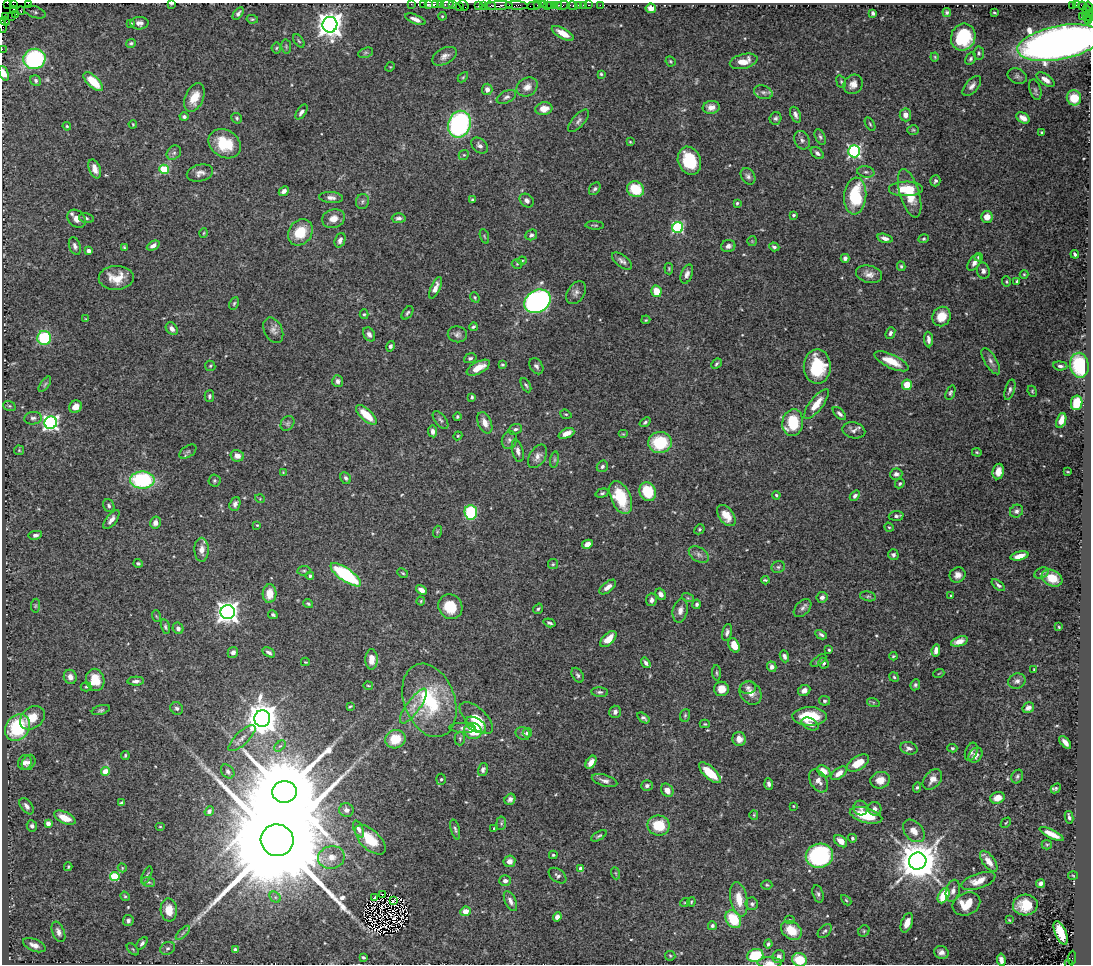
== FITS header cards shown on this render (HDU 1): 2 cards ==
NAXIS1  =                 1089
NAXIS2  =                  962

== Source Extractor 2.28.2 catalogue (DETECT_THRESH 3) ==
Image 1089 x 962 px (HDU 1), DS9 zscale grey, 1 PNG px = 1 image px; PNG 1093 x 966 px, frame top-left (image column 1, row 962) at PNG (2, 3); each listed source drawn as its Kron ellipse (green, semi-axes under 4 px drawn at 4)
Background 2.72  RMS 0.039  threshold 0.117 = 3 sigma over >= 5 px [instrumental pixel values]
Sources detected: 520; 2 with non-positive FLUX_AUTO (blend fragments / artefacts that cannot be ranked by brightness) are neither listed nor drawn; of the other 518, the 500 brightest by FLUX_AUTO listed and drawn (18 fainter detections omitted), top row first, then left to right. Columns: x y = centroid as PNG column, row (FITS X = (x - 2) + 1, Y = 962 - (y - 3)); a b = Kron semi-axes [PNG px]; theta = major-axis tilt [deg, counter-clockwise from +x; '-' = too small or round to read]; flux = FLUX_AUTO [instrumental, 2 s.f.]
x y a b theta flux
7 3 2 2 - 34
29 3 4 2 - 290
171 3 3 2 - 7.3
411 4 2 2 - 87
423 4 2 2 - 140
429 4 3 3 - 120
436 4 3 2 - 210
440 4 3 2 - 280
447 4 6 3 5 590
13 5 4 2 - 66
452 5 4 3 - 240
463 5 6 3 -55 270
483 5 3 2 - 230
517 5 11 3 -3 860
537 5 3 2 - 240
543 5 2 2 - 120
551 5 4 2 - 530
554 5 3 2 - 220
559 5 3 2 - 270
563 5 6 3 9 460
579 5 3 3 - 320
583 5 2 2 - 60
589 5 3 2 - 260
600 5 2 2 - 47
1072 5 3 2 - 1100
1076 5 3 2 - 53
459 6 2 2 - 120
478 6 3 2 - 250
490 6 6 3 -3 460
499 6 14 3 3 2600
534 6 6 3 4 540
547 6 2 2 - 370
572 6 5 3 - 280
1082 6 4 3 - 170
1088 6 4 2 - 280
651 8 5 4 - 20
14 10 4 3 - 97
21 11 4 3 - 140
1088 11 6 4 -60 400
35 12 11 5 -19 7.9
947 12 4 4 - 4.7
238 13 7 4 51 5.9
873 13 4 3 - 6.1
994 13 3 2 - 2.6
15 15 3 2 - 98
11 16 2 2 - 73
442 16 4 4 - 2.6
1082 16 2 2 - 77
1086 16 4 3 - 310
6 17 3 2 - 190
1090 17 4 2 - 320
252 19 6 4 -11 3.4
415 19 11 4 -22 14
5 21 5 3 - 290
1088 21 4 3 - 230
131 23 4 3 - 2.4
139 23 9 6 2 12
330 25 7 7 - 2900
2 26 7 2 -82 330
563 33 12 5 -29 31
963 37 14 12 70 160
299 41 7 4 -54 3.6
131 43 5 4 - 4.1
1060 43 43 17 11 3200
286 46 7 5 -80 4.5
276 48 5 5 - 3.7
2 49 2 2 - 96
366 53 8 5 19 4.8
979 53 7 5 84 5.4
444 56 13 8 28 15
935 57 4 4 - 3
34 59 11 10 - 320
971 59 6 5 - 5.6
670 61 5 4 - 3.2
744 61 14 7 14 33
390 67 5 4 - 2.3
4 73 7 4 -67 16
601 74 4 4 - 3.6
1017 76 10 7 -24 8
463 77 6 3 45 3.1
36 80 6 5 - 5.3
1045 80 10 5 -35 18
93 82 12 5 -44 57
841 82 6 4 -69 4.1
853 84 10 9 - 20
972 86 12 6 49 13
527 87 11 9 32 21
487 89 6 5 - 15
1035 90 10 5 -74 7
763 92 9 6 -18 9.6
506 97 10 6 26 8.7
194 98 15 9 67 40
1074 98 7 7 - 57
711 107 8 6 7 19
544 109 8 6 11 33
301 112 8 4 54 8.4
795 115 8 5 -68 8.8
905 115 6 5 - 21
184 117 4 4 - 7.2
237 118 6 5 - 4.1
776 118 6 6 - 6.3
1023 118 7 5 -30 16
579 121 14 6 49 11
133 124 4 3 - 2.2
459 124 13 11 69 430
870 124 7 3 -58 3.4
67 126 4 3 - 2.9
913 130 6 4 -2 3.7
1042 133 3 3 - 4.4
820 137 8 4 -64 5.8
802 140 10 7 -62 10
630 142 4 3 - 2.7
225 144 17 13 -32 84
480 146 9 6 -41 11
854 151 6 6 - 450
174 153 8 6 43 7.5
817 153 7 5 -39 8.4
464 155 5 4 - 3.5
689 161 14 11 -69 110
95 169 10 5 -69 17
164 169 5 4 - 120
866 172 8 5 -9 7.6
200 173 13 8 14 15
748 176 9 6 -55 9.1
935 181 5 5 - 6.9
595 189 7 5 52 6
636 189 8 7 - 87
906 189 17 7 1 78
284 191 5 4 - 9.6
910 193 25 9 -73 77
855 196 18 11 84 150
331 198 12 5 -4 12
472 200 3 3 - 3.3
527 200 8 6 -41 9.5
362 201 7 6 - 6.9
737 203 3 3 - 3.5
793 215 4 4 - 5.3
987 217 6 6 - 23
86 218 7 5 -14 5.6
399 218 7 5 2 7.6
77 219 10 8 -41 22
333 219 12 9 17 24
595 225 9 3 -3 3.6
678 228 5 5 - 310
300 232 14 11 52 67
204 233 4 3 - 2.2
531 235 6 5 - 6.2
484 236 8 3 -71 3.6
885 238 8 4 -15 12
924 239 5 4 - 3.5
340 240 7 5 69 9.9
752 241 5 5 - 3.5
75 246 9 5 -71 9.2
153 246 7 4 27 12
728 246 7 6 - 9.4
124 247 4 3 - 3
774 247 5 4 - 5.4
89 251 4 4 - 12
1075 254 4 3 - 5
979 257 4 4 - 6.8
845 258 4 4 - 8.4
522 261 4 4 - 2.9
622 261 12 5 -37 11
974 263 9 5 54 12
517 264 5 5 - 4
901 266 5 4 - 4.2
669 269 6 3 -85 3.1
983 271 8 6 -78 9.2
687 274 10 5 70 12
869 274 13 8 -14 19
1024 274 4 4 - 3
116 278 17 12 2 48
1017 281 4 3 - 3.3
1006 282 5 4 - 2.9
435 288 12 4 66 17
656 291 6 5 - 46
576 293 12 8 57 12
475 297 5 4 - 3.3
537 301 14 11 31 800
234 303 7 4 63 4.1
407 313 8 4 55 5.1
364 314 5 4 - 3.7
942 317 10 9 - 41
86 319 4 4 - 2.4
646 320 4 3 - 2.8
473 327 4 3 - 4.4
172 329 7 5 -50 13
273 330 13 9 -64 13
890 333 6 4 68 6.7
369 334 7 5 -59 10
457 334 9 8 - 9.5
44 338 7 7 - 190
928 339 8 4 -85 11
390 346 5 4 - 7.6
470 358 6 4 18 5.7
892 361 18 6 -25 53
991 361 15 6 -59 13
502 364 4 4 - 3.5
716 364 6 4 41 4.6
1079 365 12 9 -82 180
210 366 5 5 - 3.7
536 366 9 6 -55 8.8
1060 366 7 4 -5 7
817 367 17 13 -90 130
478 368 13 6 28 35
338 381 6 5 - 8
45 384 9 4 55 5
526 385 8 4 -61 4.5
907 385 5 5 - 55
1010 390 10 5 72 7.2
1032 391 6 4 -66 3.2
950 393 8 4 69 5.2
209 396 6 5 - 5.8
472 397 4 3 - 4.3
1077 403 7 5 80 77
816 404 18 6 52 36
9 406 6 5 - 4.8
75 407 7 6 - 25
839 413 8 4 -45 7.9
566 414 6 4 -19 3.5
366 415 13 5 -42 59
457 417 4 4 - 3.6
33 418 9 6 6 8.3
441 420 11 5 -52 7.2
1061 420 8 4 70 30
645 422 6 4 37 4.8
51 423 6 6 - 780
287 423 8 6 53 6.2
485 423 11 6 -66 21
793 423 13 10 80 100
515 429 7 5 18 7.1
854 430 11 8 -14 11
433 431 6 4 -82 11
566 433 8 4 24 21
623 434 5 4 - 2.9
458 436 4 4 - 2.6
509 440 9 7 66 8.4
660 442 12 10 6 120
19 450 5 5 - 3.4
518 451 11 5 -76 11
188 452 10 5 33 6.3
977 452 5 3 - 3.1
237 456 6 5 - 17
537 456 13 8 59 15
555 460 8 4 81 4.6
602 466 6 5 - 6.4
998 472 8 5 80 20
1068 472 4 2 - 2.2
283 473 4 3 - 2.5
896 474 6 5 - 9.4
346 478 6 5 - 6.7
142 480 12 8 -1 250
214 481 6 6 - 4.7
900 483 5 4 - 4.4
648 492 10 8 -63 100
602 493 7 4 15 4.4
776 495 4 3 - 3.5
855 496 6 4 51 7.1
621 498 18 9 -67 110
260 499 5 3 - 2.3
235 504 7 5 69 11
109 506 7 5 -64 6.7
1016 511 7 6 - 6.6
471 512 7 6 - 220
726 515 12 7 -54 39
896 516 7 5 4 6.5
111 520 11 5 52 14
155 523 6 5 - 15
257 525 3 3 - 2.6
889 527 5 4 - 3
699 529 5 4 - 4
437 532 6 4 73 3.3
35 535 7 4 10 8.5
587 544 5 4 - 19
202 550 12 7 -88 21
699 555 11 7 -33 11
893 555 5 5 - 6.5
1019 556 9 4 14 22
138 563 4 3 - 4.5
553 564 5 5 - 3.8
778 567 7 5 25 5.1
304 571 6 4 7 4.2
403 573 6 3 -28 3.1
1041 573 8 5 26 5.6
346 575 18 6 -35 260
958 575 8 7 - 14
310 576 4 3 - 5.4
1052 578 11 7 -28 45
765 580 4 2 - 3.3
998 585 8 4 -39 6.3
608 587 10 5 38 17
421 590 6 4 -33 15
270 594 9 7 86 38
661 594 6 4 -56 10
868 596 8 4 -12 5.2
951 596 4 4 - 3.1
822 597 5 5 - 12
688 598 6 4 -17 3.2
651 600 6 5 - 8.6
421 601 4 4 - 2.9
308 604 5 3 - 4
697 604 5 4 - 5.7
35 606 7 4 84 3.7
450 607 13 11 -53 72
802 608 11 6 46 9.8
538 609 5 4 - 4.6
680 610 12 7 78 15
228 612 7 7 - 1900
273 615 5 3 - 4.4
156 616 6 3 -71 2.7
549 623 6 3 -18 5.4
165 627 7 4 -75 5
1059 627 3 2 - 2.2
178 628 6 5 - 9.3
727 632 9 4 75 8.8
821 635 6 4 -28 6.1
608 639 10 5 44 33
959 641 8 4 19 19
734 645 7 5 -65 33
829 650 3 3 - 3.5
936 650 6 4 84 16
233 652 6 5 - 10
269 652 7 4 -28 7.8
784 656 6 4 -68 7.9
893 656 4 3 - 3.1
371 659 10 6 90 31
818 661 9 4 34 4.7
305 662 4 3 - 2.2
646 663 5 3 - 8
823 663 5 5 - 5.6
772 667 5 4 - 9.4
1034 669 3 2 - 2.3
717 673 7 3 -85 3.5
939 673 5 3 - 2.3
578 675 8 5 -58 6
70 677 7 6 - 15
894 677 5 4 - 3.7
95 680 11 9 -79 66
136 681 8 4 2 9.2
1017 681 9 7 19 10
915 685 6 4 65 4.7
368 686 4 2 - 2.4
86 687 5 4 - 3.8
748 688 8 6 9 8.4
721 689 7 7 - 26
804 690 6 5 - 14
600 692 8 4 -4 6.3
751 693 12 10 -52 22
429 700 38 25 -70 220
824 701 5 4 - 4.5
873 702 6 4 -19 3.4
350 706 4 2 - 3.1
413 706 21 7 55 26
177 708 6 6 - 6.8
1028 708 6 5 - 11
101 710 9 4 16 5.5
615 712 6 6 - 11
685 715 6 5 - 4.1
810 716 17 9 0 91
32 718 14 10 38 46
262 718 8 8 - 4800
476 718 20 10 -43 50
643 718 7 3 -36 7.3
705 724 5 4 - 3.1
810 724 9 5 -28 12
476 725 11 6 -31 30
17 728 14 11 51 180
463 728 13 5 -3 8.9
473 731 9 8 - 74
527 733 5 4 - 11
523 734 7 6 - 7.2
242 738 17 6 44 15
460 738 7 5 -89 4.6
395 739 10 9 - 67
739 739 7 6 - 17
1065 742 7 4 -48 14
280 746 7 4 42 4.4
909 748 9 6 -15 10
952 748 5 4 - 3.4
971 752 9 5 68 9.1
125 755 4 3 - 4.1
976 755 8 6 52 17
25 762 8 6 72 13
29 762 8 6 58 10
591 762 7 4 57 19
858 763 12 6 32 47
483 770 7 5 75 7.2
228 771 8 5 -47 6.3
824 771 7 5 -38 26
105 772 4 4 - 53
710 773 14 6 -43 70
839 773 9 5 38 20
1017 776 7 5 60 5.6
441 779 5 5 - 4.1
932 779 12 8 51 16
604 780 13 5 -18 12
880 780 10 8 14 23
819 781 12 8 -58 17
769 784 6 4 -86 8.1
647 786 6 5 - 8.3
917 787 5 4 - 4.8
1056 788 6 4 44 4.6
667 790 7 5 -53 21
284 792 12 11 - 60000
998 798 7 5 19 23
510 799 6 5 - 10
121 803 4 3 - 4
27 806 9 5 -53 11
793 806 3 2 - 2.4
861 808 7 7 - 9.2
875 809 7 6 - 9.6
346 810 7 7 - 9.9
209 811 5 4 - 7
754 815 5 4 - 3
866 815 17 7 -15 84
1069 817 6 3 -79 6.3
65 818 11 5 -25 40
48 823 4 4 - 15
501 823 7 5 84 5
1006 823 6 2 44 2.2
658 825 11 10 - 74
32 826 6 5 - 7.3
160 827 5 3 - 2.5
494 828 4 3 - 3.2
358 829 9 4 -65 8.3
455 829 10 4 -76 6.1
914 831 13 9 -48 26
1052 834 13 4 -26 27
599 836 8 3 31 4.3
852 838 4 4 - 4.9
277 840 16 16 - 130000
370 840 19 9 -44 71
841 841 7 5 -40 19
1047 845 5 4 - 3.5
553 855 4 3 - 3.3
819 856 14 12 11 330
331 857 13 11 11 31
509 861 6 5 - 18
918 861 9 8 - 9100
989 861 12 6 -54 24
68 867 4 3 - 3.1
122 868 5 4 - 2.9
581 869 4 4 - 17
615 873 6 4 -70 3.6
147 875 9 3 64 4.5
115 876 4 4 - 150
557 876 10 6 -37 8
1073 876 5 3 - 2.3
505 881 6 5 - 9.8
978 881 18 7 19 33
148 882 7 5 -17 4.3
1041 883 5 4 - 10
767 885 5 4 - 3.5
953 891 11 7 75 13
383 894 3 2 - 2.3
818 894 9 5 -74 6.8
125 896 5 4 - 3.1
944 896 8 5 62 78
275 897 6 5 - 5.3
374 897 3 2 - 3.8
739 899 17 8 -79 46
846 900 6 3 -45 3.2
393 901 3 2 - 2.4
510 901 11 5 -64 12
685 902 5 3 - 2.3
691 902 4 4 - 2.8
752 904 6 6 - 6.3
966 904 14 11 23 53
1025 905 12 10 4 59
169 910 11 8 -85 37
465 911 5 4 - 28
557 917 5 4 - 12
733 919 9 7 -57 95
790 920 5 4 - 4.2
1009 920 3 2 - 2.5
128 921 5 5 - 8
907 923 10 5 70 26
712 926 4 4 - 6.1
791 930 11 8 -37 44
825 931 8 5 46 5.6
864 931 6 5 - 3.9
58 932 11 6 -67 11
183 933 9 3 46 5.7
1061 933 12 5 -67 81
142 943 7 4 52 6.7
768 944 4 3 - 5.6
34 945 12 6 -22 15
168 948 8 6 29 6.6
133 949 7 3 -45 2.3
235 950 4 3 - 5.7
941 952 7 6 - 12
755 955 8 6 15 98
670 956 5 5 - 3.5
363 957 4 3 - 4.3
779 957 6 6 - 14
1072 958 7 3 85 470
800 960 7 6 - 58
1001 960 6 4 -83 15
770 963 12 5 -2 19
1069 963 4 3 - 340
At the frame edge (FLAGS 8, measured only in part): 20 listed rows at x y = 7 3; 29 3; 171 3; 411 4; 423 4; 429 4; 436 4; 440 4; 447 4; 13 5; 463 5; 1090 17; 2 26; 1060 43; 2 49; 4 73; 800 960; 1001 960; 770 963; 1069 963
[18 fainter detections neither listed nor drawn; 2 non-positive-flux detections neither listed nor drawn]